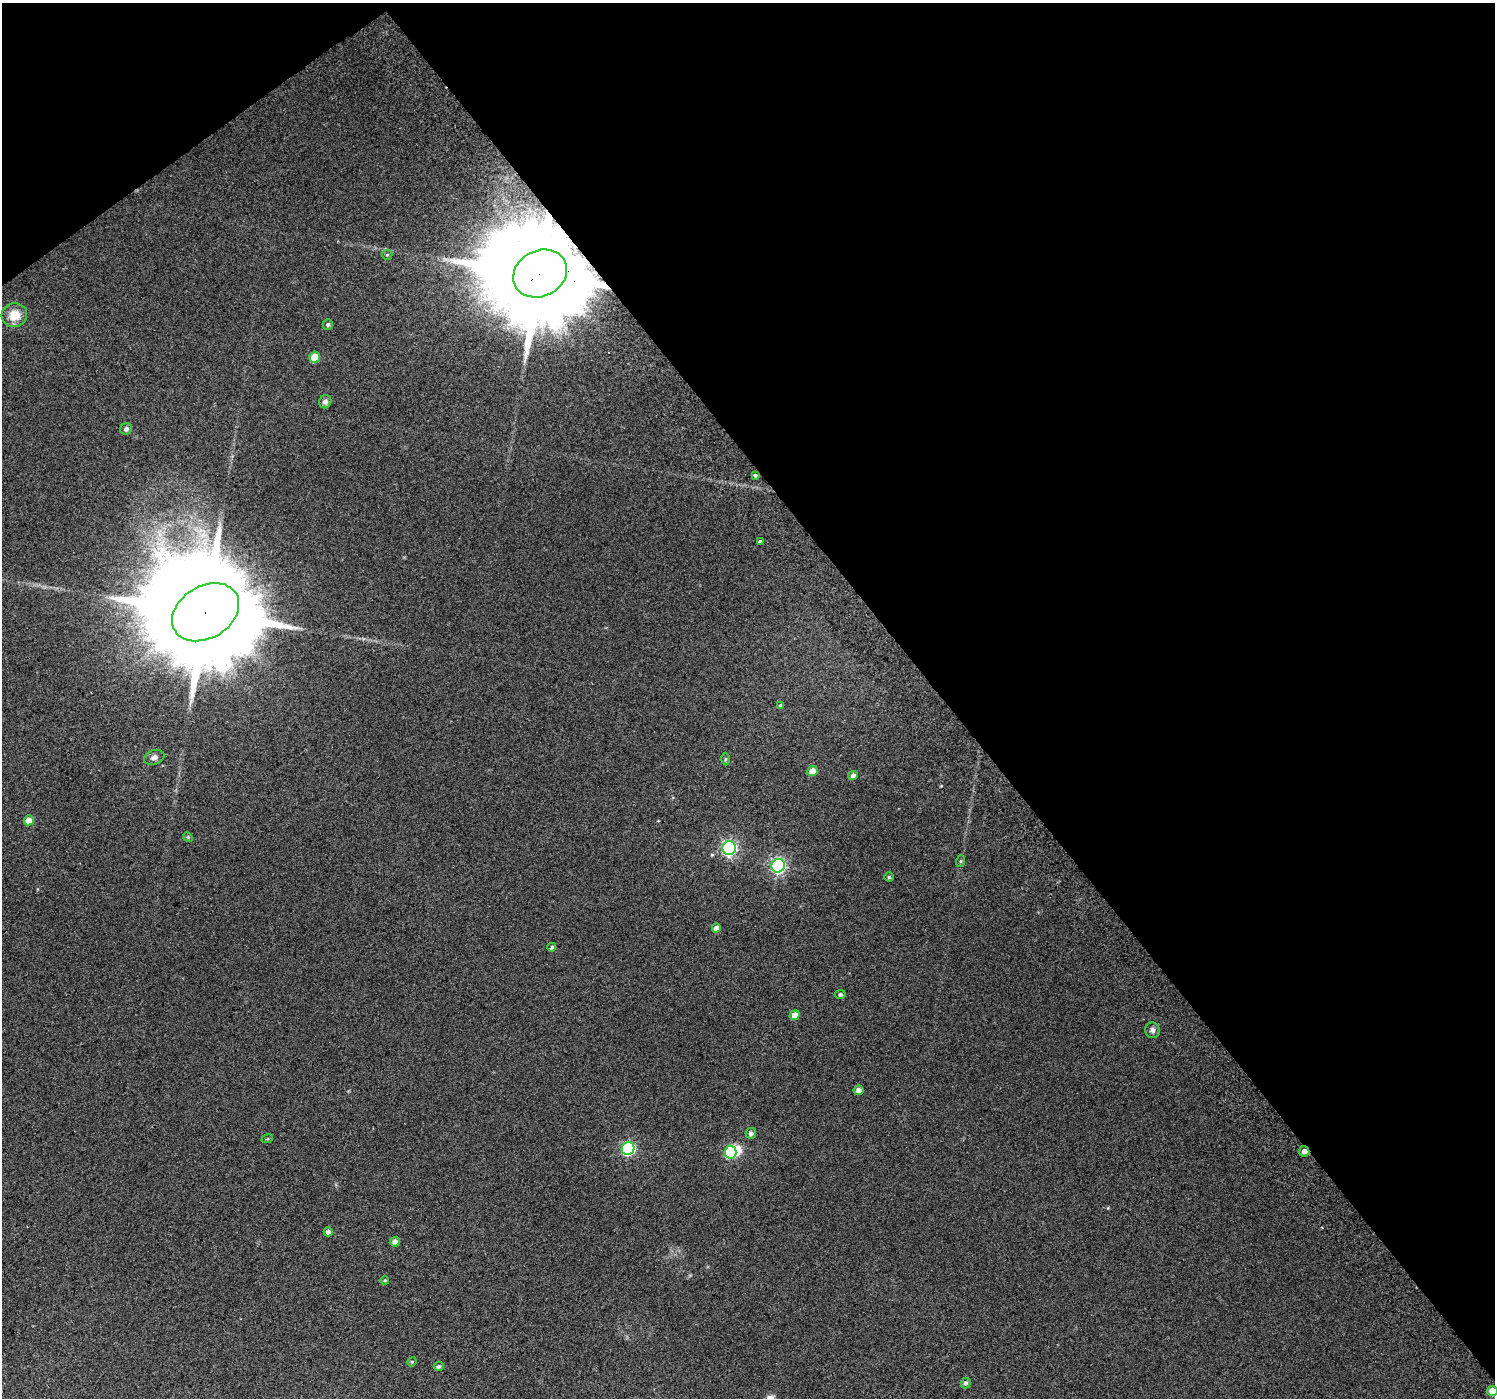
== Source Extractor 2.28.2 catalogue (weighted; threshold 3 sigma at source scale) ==
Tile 3 of 4 x 4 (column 3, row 1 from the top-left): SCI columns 3027-4519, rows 4414-5809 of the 6047 x 5969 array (HDU 1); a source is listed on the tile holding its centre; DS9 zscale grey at full resolution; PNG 1497 x 1400 px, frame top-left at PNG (2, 3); each listed source drawn as its Kron ellipse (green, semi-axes under 4 px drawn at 4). Shown black and unused: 40% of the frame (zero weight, under 2 of 3 exposures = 2% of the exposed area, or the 3 px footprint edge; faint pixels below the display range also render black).
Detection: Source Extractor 2.28.2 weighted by HDU 2 'WHT'; one run over the whole footprint, this tile lists its part. Background 0.0682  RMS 0.014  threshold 0.0614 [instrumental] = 3 sigma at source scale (4.5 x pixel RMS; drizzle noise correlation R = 1.50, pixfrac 1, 0.0396/0.0396 arcsec/px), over >= 5 px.
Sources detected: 40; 1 inside a brighter object's white glare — neither listed nor drawn; the other 39 listed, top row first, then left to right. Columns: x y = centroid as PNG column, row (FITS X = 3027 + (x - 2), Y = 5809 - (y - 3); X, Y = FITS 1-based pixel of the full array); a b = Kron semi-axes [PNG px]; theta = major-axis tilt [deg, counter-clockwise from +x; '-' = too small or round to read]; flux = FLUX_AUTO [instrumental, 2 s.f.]
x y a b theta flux
387 255 5 5 - 1.7
540 273 28 23 27 33000
14 315 13 12 - 22
328 324 5 5 - 2.6
314 357 5 5 - 24
325 402 7 6 - 5
126 429 6 5 - 4.4
755 475 4 3 - 10
760 541 4 3 - 4.6
206 612 36 26 32 50000
780 705 4 3 - 1.4
154 757 10 7 19 5.9
725 759 6 4 89 1.5
812 771 5 5 - 14
853 776 5 4 - 5.2
29 820 5 4 - 17
188 837 5 4 - 1.5
729 848 7 6 - 320
961 861 6 4 72 1.4
778 866 7 6 - 310
889 877 4 4 - 1.9
716 928 4 4 - 7.8
552 947 4 4 - 3.2
840 994 5 4 - 2.9
795 1015 5 4 - 16
1152 1030 8 7 - 5
858 1090 5 5 - 6.7
751 1133 5 5 - 4.7
267 1139 6 3 17 1.4
628 1148 6 6 - 190
1304 1151 5 5 - 6.8
730 1152 6 6 - 100
328 1232 4 4 - 5.9
395 1242 5 4 - 6.7
385 1280 4 4 - 1.4
412 1362 5 4 - 1.4
439 1366 5 4 - 3.1
966 1383 5 4 - 3.3
1492 1391 5 5 - 19
Overlapping masked pixels (flux is a lower limit): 3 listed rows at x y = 540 273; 206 612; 1304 1151
Isophote crosses this tile's border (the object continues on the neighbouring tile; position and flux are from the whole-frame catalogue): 1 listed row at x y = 1492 1391